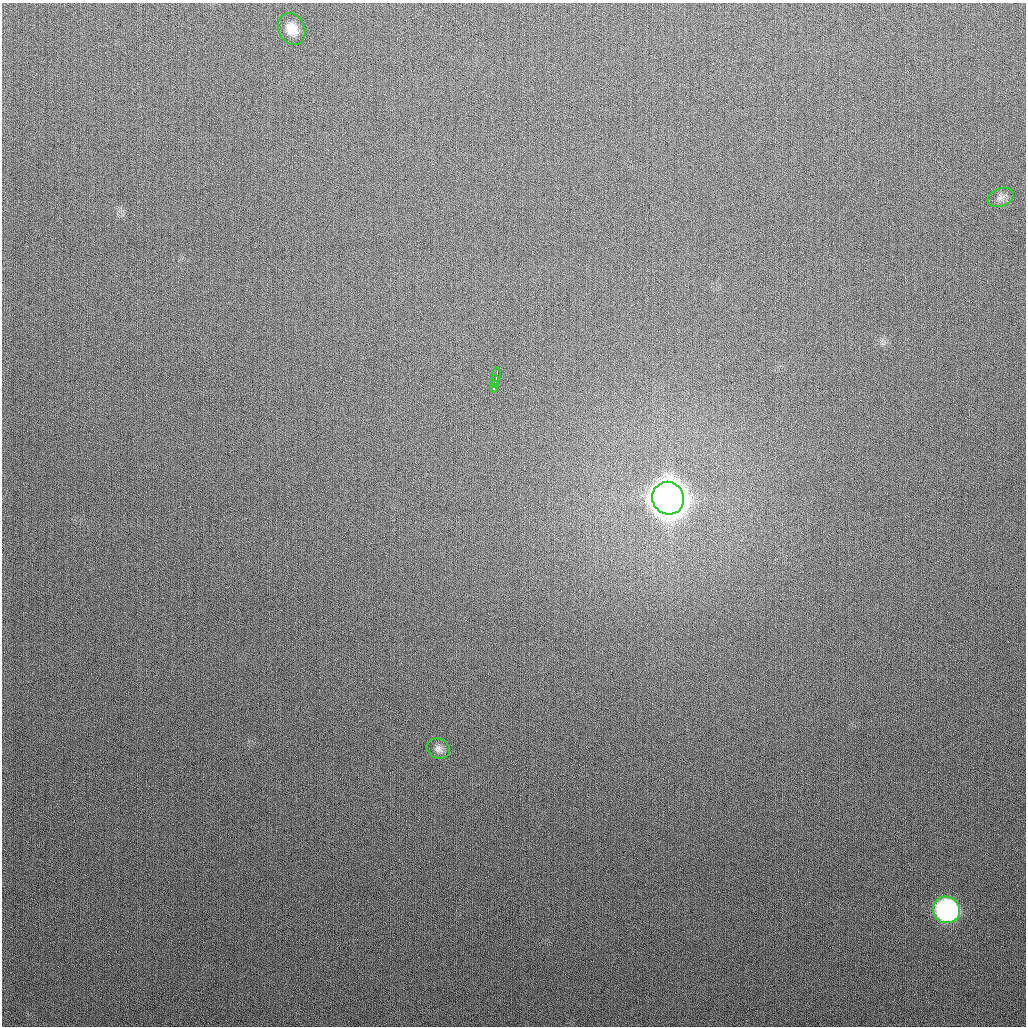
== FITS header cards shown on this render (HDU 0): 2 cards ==
NAXIS1  =                 1024
NAXIS2  =                 1024

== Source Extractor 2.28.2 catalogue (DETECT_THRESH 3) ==
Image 1024 x 1024 px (HDU 0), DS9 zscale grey, 1 PNG px = 1 image px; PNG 1028 x 1028 px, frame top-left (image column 1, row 1024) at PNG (2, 3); each listed source drawn as its Kron ellipse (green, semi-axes under 4 px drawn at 4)
Background 284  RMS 12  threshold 34.7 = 3 sigma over >= 5 px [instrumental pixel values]
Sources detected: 8; all 8 listed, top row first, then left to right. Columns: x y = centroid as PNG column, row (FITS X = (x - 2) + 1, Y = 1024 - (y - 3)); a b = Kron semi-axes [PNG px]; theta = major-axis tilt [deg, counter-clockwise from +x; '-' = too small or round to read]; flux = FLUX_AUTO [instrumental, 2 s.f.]
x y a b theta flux
292 29 16 13 -62 1.2e+04
1001 197 14 9 21 3.9e+03
496 376 9 3 80 7.6e+03
495 382 6 2 90 4.4e+03
494 386 6 2 -88 3.9e+03
668 498 16 15 - 3.2e+06
438 749 12 9 -23 4.5e+03
947 910 14 13 - 2.0e+05